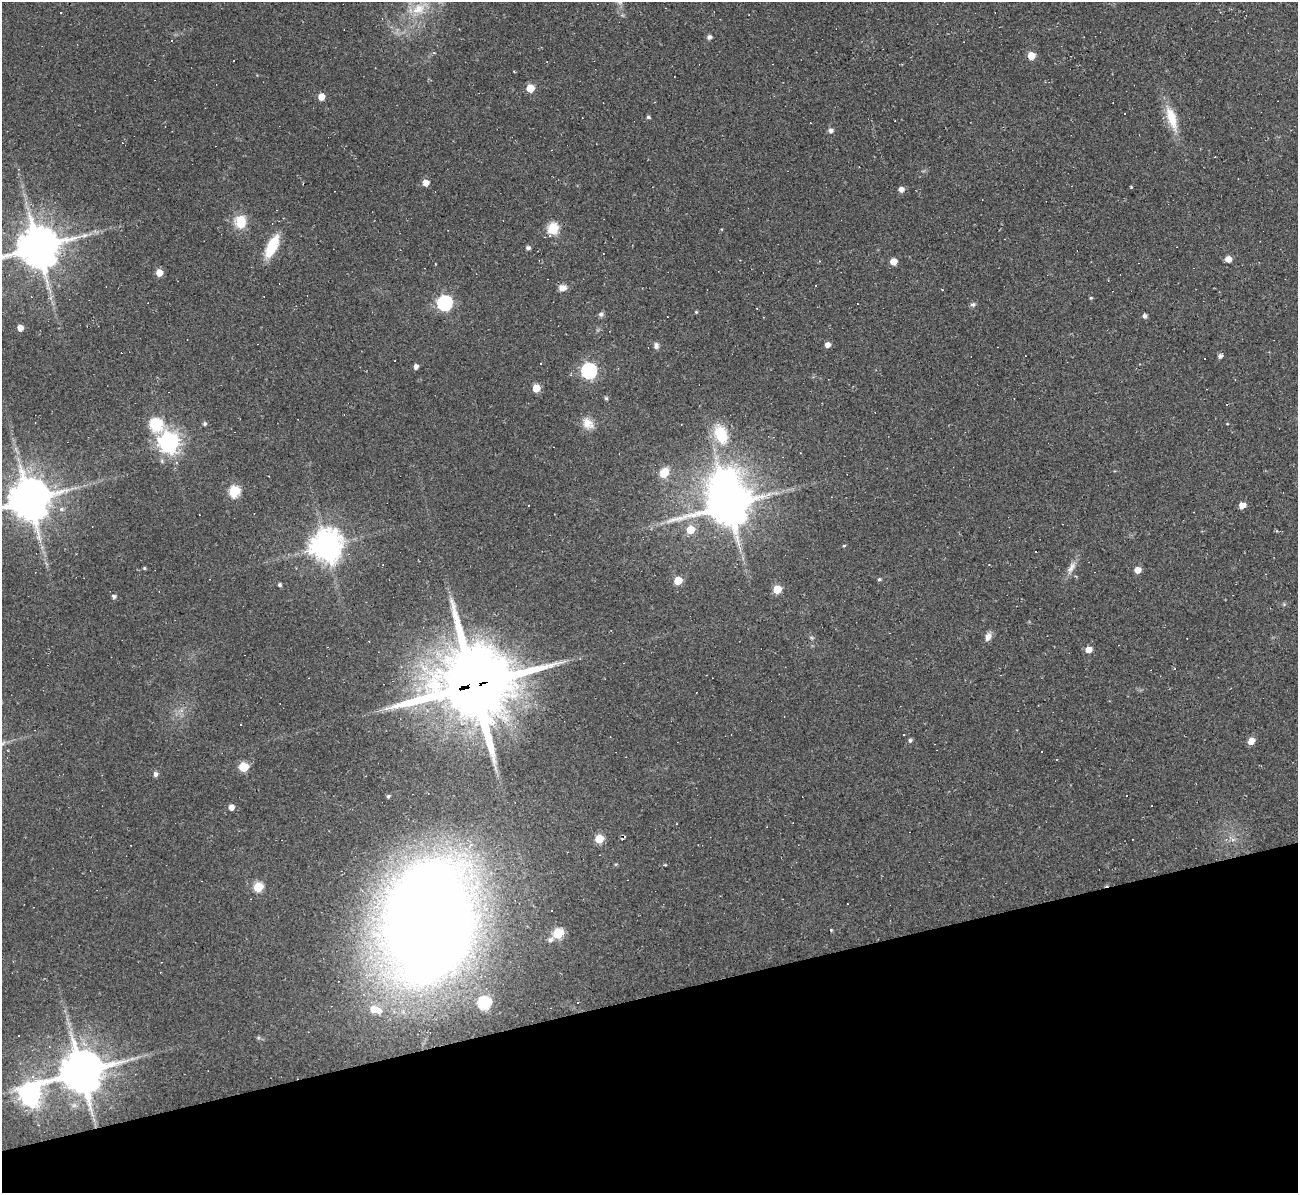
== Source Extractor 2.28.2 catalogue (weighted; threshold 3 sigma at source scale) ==
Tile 14 of 4 x 4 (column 2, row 4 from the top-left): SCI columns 1297-2592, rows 142-1332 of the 5185 x 5166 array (HDU 1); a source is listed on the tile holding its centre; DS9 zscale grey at full resolution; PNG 1300 x 1195 px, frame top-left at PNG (2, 2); no overlay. Shown black and unused: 16% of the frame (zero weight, under 2 of 3 exposures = <1% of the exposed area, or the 3 px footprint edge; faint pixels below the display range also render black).
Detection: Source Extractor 2.28.2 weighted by HDU 2 'WHT'; one run over the whole footprint, this tile lists its part. Background 0.105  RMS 0.013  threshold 0.0569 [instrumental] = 3 sigma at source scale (4.5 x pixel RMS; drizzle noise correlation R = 1.50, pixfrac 1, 0.05/0.05 arcsec/px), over >= 5 px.
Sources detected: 113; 2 inside a brighter object's white glare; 29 cosmic-ray / hot-pixel residue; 1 long thin detection or spike segment (spike, bleed or trail) — not listed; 1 inside a brighter listed object's ellipse — not listed separately; the other 80 listed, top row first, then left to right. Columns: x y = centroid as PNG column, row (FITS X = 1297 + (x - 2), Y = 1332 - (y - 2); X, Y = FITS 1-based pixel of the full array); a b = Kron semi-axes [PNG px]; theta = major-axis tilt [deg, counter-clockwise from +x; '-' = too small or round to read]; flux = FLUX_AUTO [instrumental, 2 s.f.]
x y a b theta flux
419 9 21 15 19 31
61 13 3 3 - 1.8
709 37 5 4 - 4.5
1031 56 5 5 - 24
530 88 5 5 - 28
321 97 6 5 - 15
648 117 5 4 - 2.2
1172 118 31 11 -73 32
831 130 5 5 - 5.1
426 183 5 5 - 13
901 189 5 5 - 7.3
241 222 15 12 86 27
553 229 7 6 - 87
272 246 19 8 64 55
38 247 12 12 - 4600
528 248 4 4 - 3.8
1228 259 5 5 - 13
893 261 5 5 - 17
159 272 5 5 - 17
563 288 9 7 1 8.6
1091 298 4 3 - 1.5
444 303 7 6 - 260
973 305 7 6 - 2.9
696 312 4 4 - 1.3
601 314 7 6 - 3.2
1145 316 5 4 - 4
20 328 5 4 - 11
656 345 8 6 88 4.3
827 345 5 5 - 7
1220 356 5 4 - 4.7
1205 358 3 3 - 3.6
416 367 5 4 - 5
589 371 7 7 - 280
536 388 5 5 - 24
606 398 5 5 - 2
205 423 5 5 - 2.4
588 423 17 12 -50 14
1227 424 4 2 - 0.88
155 425 7 7 - 110
721 434 19 12 -69 43
169 442 8 7 - 790
664 472 11 9 54 19
234 491 6 6 - 84
29 500 12 11 - 4900
728 505 13 11 17 4800
1242 505 5 4 - 14
61 509 7 6 - 3.4
690 530 6 5 - 28
326 546 9 9 - 2100
844 546 4 4 - 1.3
144 568 5 4 - 1.4
1071 568 19 7 56 9.2
1138 570 5 5 - 11
879 579 5 4 - 1.9
678 581 5 5 - 27
279 585 4 4 - 2.6
777 589 5 5 - 35
114 597 5 5 - 3.2
988 637 12 7 73 6.7
1089 650 5 5 - 12
474 685 25 22 14 14000
910 740 5 5 - 2.7
1251 741 5 5 - 18
1056 759 3 2 - 1
244 767 6 5 - 51
155 774 5 5 - 4.8
388 796 4 3 - 2
231 807 5 5 - 8.1
599 839 5 5 - 37
258 887 6 5 - 52
552 911 3 3 - 8.2
429 922 88 63 80 3100
831 930 3 3 - 1.7
558 933 6 5 - 81
550 940 7 5 15 4
484 1003 6 6 - 150
373 1009 7 7 - 17
18 1036 3 3 - 2.5
81 1072 12 12 - 5200
30 1095 10 8 54 850
Overlapping masked pixels (flux is a lower limit): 1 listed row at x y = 474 685
Isophote crosses this tile's border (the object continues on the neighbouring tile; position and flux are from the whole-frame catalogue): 2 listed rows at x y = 38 247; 29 500